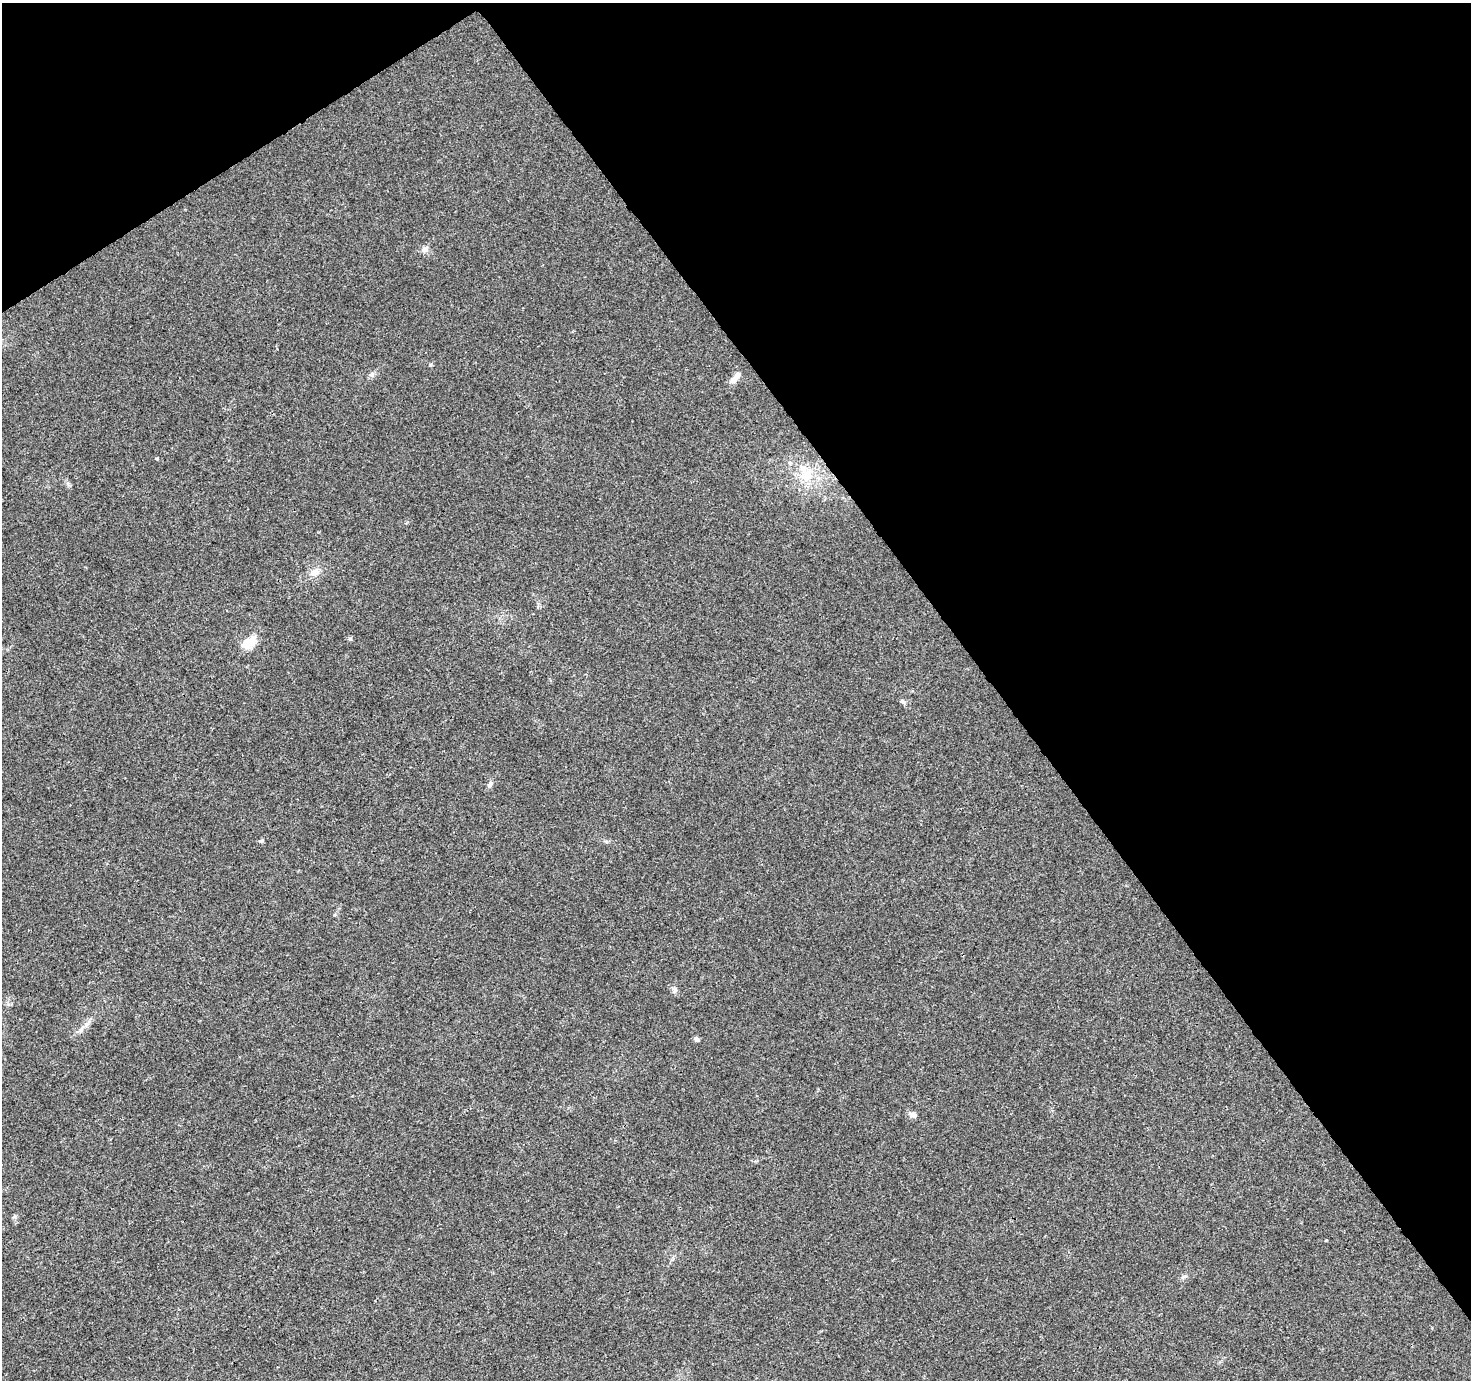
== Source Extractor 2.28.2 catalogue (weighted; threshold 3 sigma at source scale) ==
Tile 3 of 4 x 4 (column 3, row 1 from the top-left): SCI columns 2990-4458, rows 4292-5669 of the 5982 x 5889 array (HDU 1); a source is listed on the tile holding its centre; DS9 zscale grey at full resolution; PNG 1473 x 1382 px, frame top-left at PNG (2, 3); no overlay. Shown black and unused: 36% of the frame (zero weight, under 3 of 4 exposures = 5% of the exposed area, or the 3 px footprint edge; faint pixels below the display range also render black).
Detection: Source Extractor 2.28.2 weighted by HDU 2 'WHT'; one run over the whole footprint, this tile lists its part. Background 0.00969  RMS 0.0027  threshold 0.0121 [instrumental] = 3 sigma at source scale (4.5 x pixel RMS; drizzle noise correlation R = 1.50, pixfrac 1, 0.0396/0.0396 arcsec/px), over >= 5 px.
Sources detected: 18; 3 inside a brighter listed object's ellipse — not listed separately; the other 15 listed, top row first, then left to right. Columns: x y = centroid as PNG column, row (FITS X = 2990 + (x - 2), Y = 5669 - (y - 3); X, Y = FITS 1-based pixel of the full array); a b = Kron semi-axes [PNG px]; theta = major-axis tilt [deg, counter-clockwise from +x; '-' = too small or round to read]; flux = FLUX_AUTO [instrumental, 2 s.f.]
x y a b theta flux
425 249 11 7 46 1.1
372 374 8 5 32 0.67
733 380 11 7 29 1.4
157 459 5 3 - 0.24
806 476 21 18 -8 7
314 572 13 10 26 2.3
350 639 5 5 - 0.43
249 643 18 11 38 4.8
903 701 9 4 -39 0.54
490 784 9 6 54 0.84
261 841 6 5 - 0.44
675 990 9 5 -84 0.71
86 1024 9 6 63 1.1
696 1039 7 5 -47 0.67
913 1115 8 7 - 1.4
Unlisted compact peaks at least as high as the median listed source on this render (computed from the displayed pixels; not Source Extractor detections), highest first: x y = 68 484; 430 365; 1185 1276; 14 1217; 1326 1240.